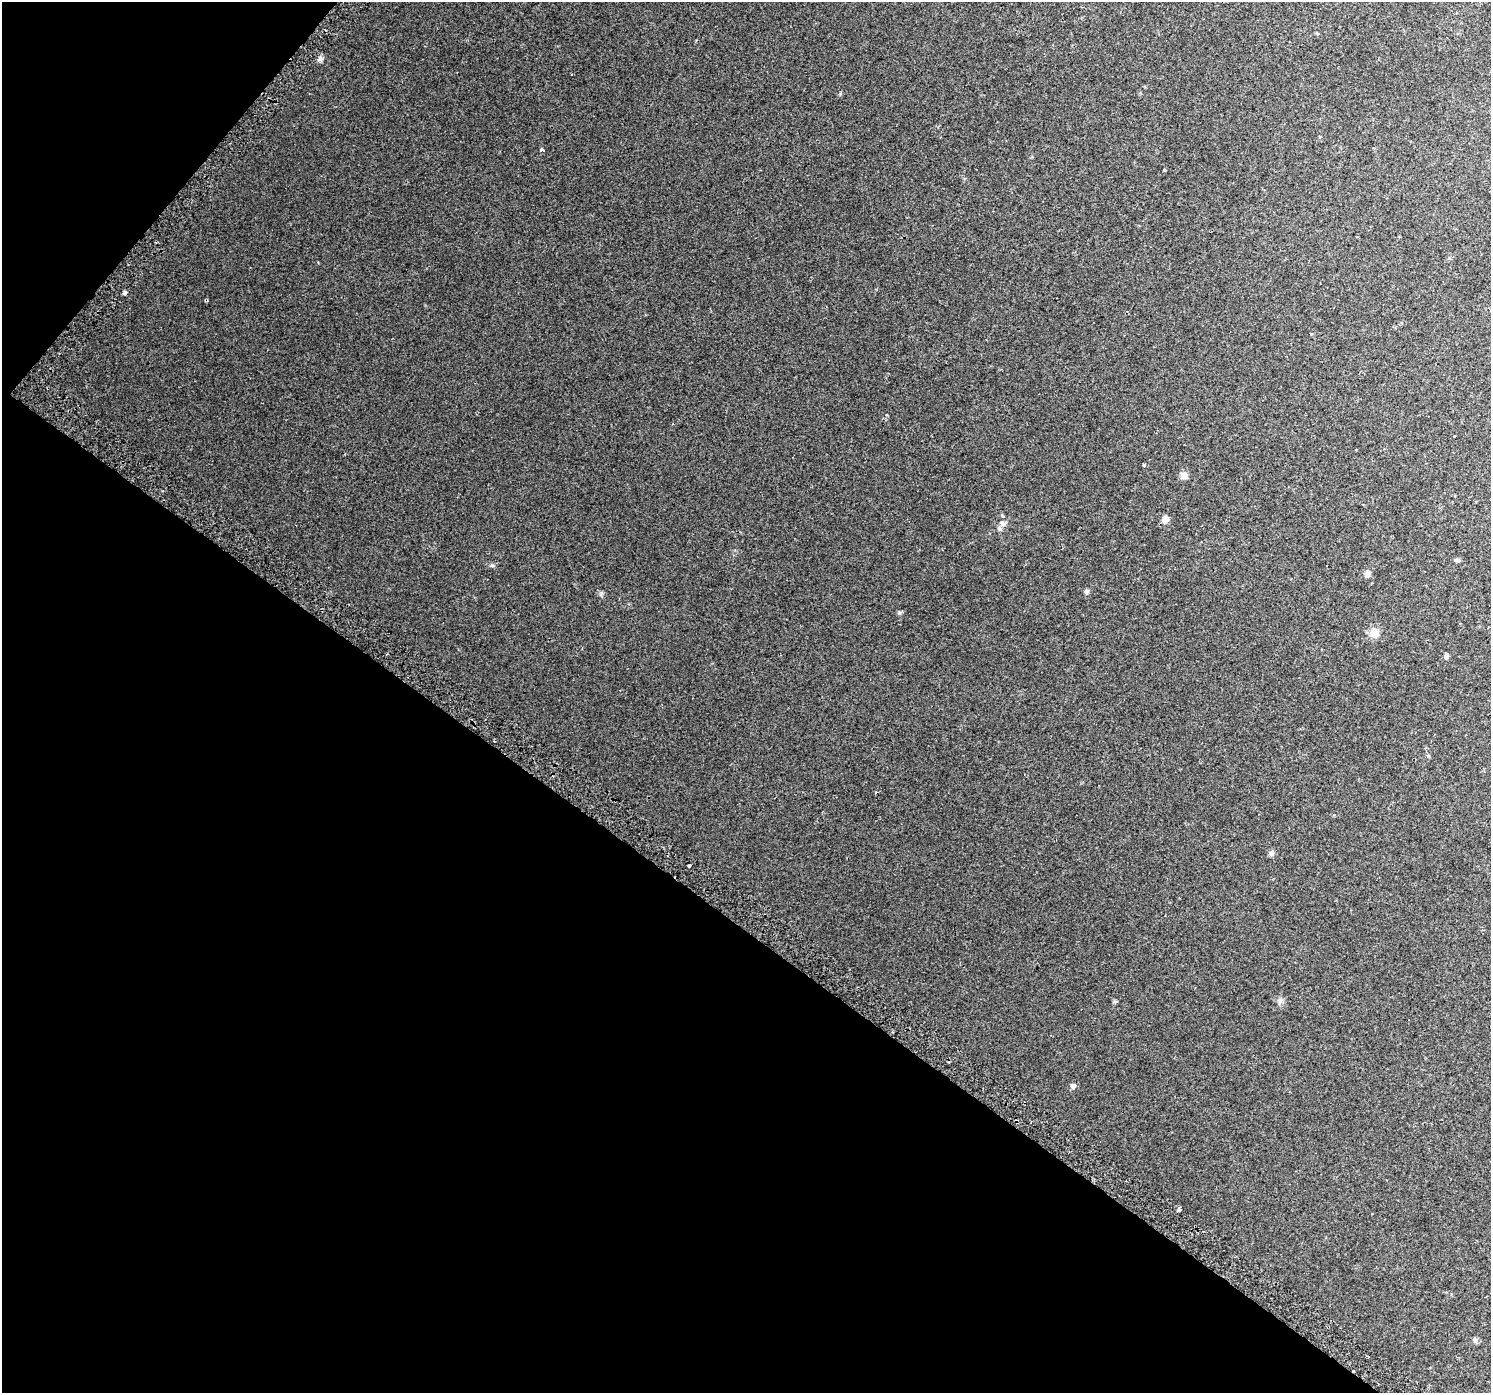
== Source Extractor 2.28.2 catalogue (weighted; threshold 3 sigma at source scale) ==
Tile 9 of 4 x 4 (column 1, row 3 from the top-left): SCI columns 52-1540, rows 1696-3086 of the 6070 x 6105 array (HDU 1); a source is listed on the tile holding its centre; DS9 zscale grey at full resolution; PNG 1493 x 1395 px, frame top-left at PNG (2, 2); no overlay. Shown black and unused: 37% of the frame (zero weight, under 2 of 3 exposures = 3% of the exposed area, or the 3 px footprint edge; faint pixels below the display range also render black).
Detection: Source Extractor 2.28.2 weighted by HDU 2 'WHT'; one run over the whole footprint, this tile lists its part. Background 0.0209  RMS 0.0081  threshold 0.0366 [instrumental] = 3 sigma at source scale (4.5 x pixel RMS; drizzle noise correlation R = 1.50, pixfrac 1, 0.0396/0.0396 arcsec/px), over >= 5 px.
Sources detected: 23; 3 cosmic-ray / hot-pixel residue — not listed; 1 inside a brighter listed object's ellipse — not listed separately; the other 19 listed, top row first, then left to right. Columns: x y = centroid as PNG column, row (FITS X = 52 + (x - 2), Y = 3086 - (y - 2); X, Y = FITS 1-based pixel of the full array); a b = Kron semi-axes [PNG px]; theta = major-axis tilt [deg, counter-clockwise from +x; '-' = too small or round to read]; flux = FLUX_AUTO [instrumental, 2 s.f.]
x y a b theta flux
320 59 6 5 - 1.8
542 149 3 3 - 46
125 293 5 5 - 1.3
1144 465 3 3 - 1.4
1184 476 10 9 - 3.1
1165 519 7 7 - 4.6
1002 523 10 6 -26 2.3
1457 560 6 5 - 1.4
492 565 6 4 0 1
1367 574 8 7 - 2.2
1086 591 6 6 - 1.5
1374 633 9 9 - 8.4
1446 656 7 5 89 1.4
1271 853 6 6 - 1.7
689 866 3 3 - 15
1280 1001 8 6 69 1.9
1115 1002 6 4 -19 0.88
1073 1086 5 4 - 4.1
1179 1210 4 3 - 12
Unlisted compact peaks at least as high as the median listed source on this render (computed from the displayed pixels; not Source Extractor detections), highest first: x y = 601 593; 899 613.